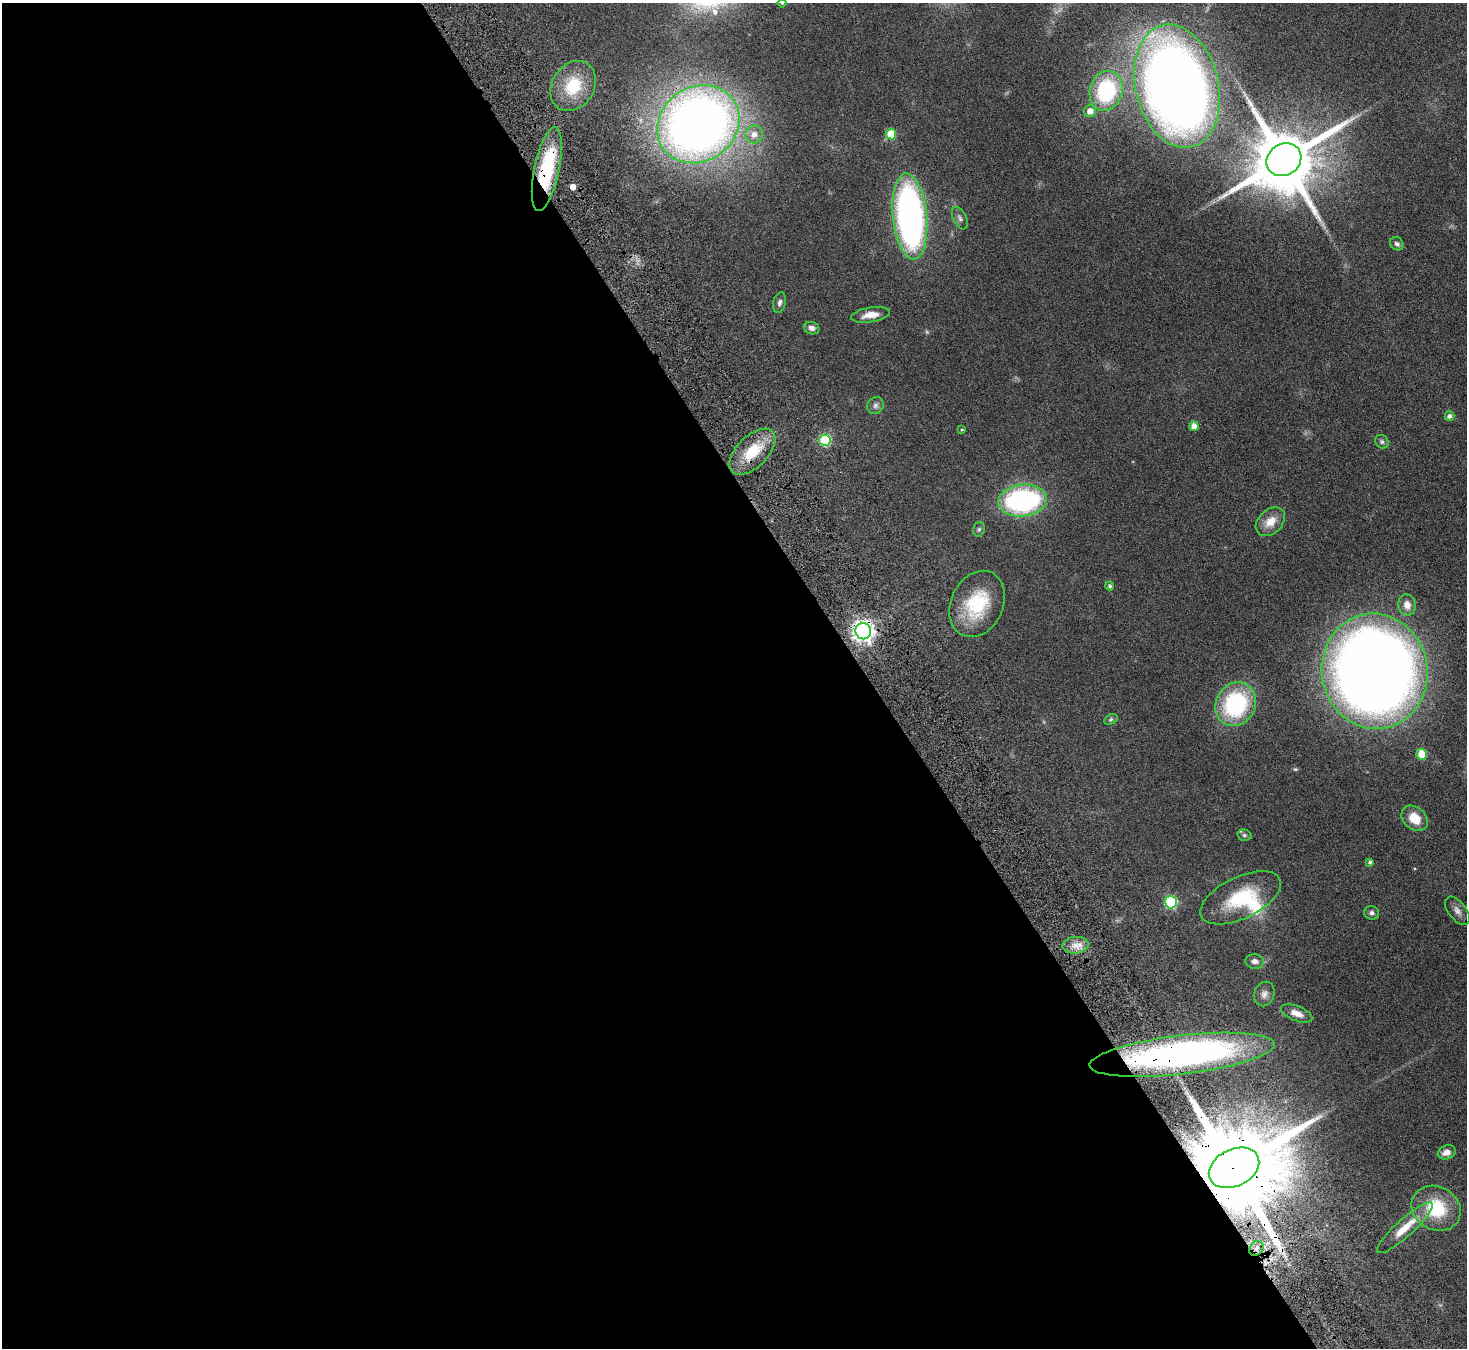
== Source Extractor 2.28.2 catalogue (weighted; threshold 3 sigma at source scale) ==
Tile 9 of 4 x 4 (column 1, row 3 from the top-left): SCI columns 53-1517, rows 1671-3016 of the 5965 x 5897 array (HDU 1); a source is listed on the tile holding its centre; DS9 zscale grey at full resolution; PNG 1469 x 1350 px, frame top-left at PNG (2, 3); each listed source drawn as its Kron ellipse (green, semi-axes under 4 px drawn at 4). Shown black and unused: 59% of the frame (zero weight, under 4 of 8 exposures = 3% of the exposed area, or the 3 px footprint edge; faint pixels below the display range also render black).
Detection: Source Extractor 2.28.2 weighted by HDU 2 'WHT'; one run over the whole footprint, this tile lists its part. Background 0.0899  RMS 0.0048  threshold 0.0198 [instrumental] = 3 sigma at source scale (4.09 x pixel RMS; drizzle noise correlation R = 1.36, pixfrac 0.8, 0.05/0.05 arcsec/px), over >= 5 px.
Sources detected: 53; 1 cosmic-ray / hot-pixel residue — neither listed nor drawn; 1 inside a brighter listed object's ellipse — not listed separately; the other 51 listed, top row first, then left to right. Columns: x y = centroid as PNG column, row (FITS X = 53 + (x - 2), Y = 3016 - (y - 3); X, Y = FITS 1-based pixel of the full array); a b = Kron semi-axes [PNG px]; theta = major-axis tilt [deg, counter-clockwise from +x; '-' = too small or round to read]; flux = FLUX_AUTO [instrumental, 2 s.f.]
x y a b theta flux
782 3 4 4 - 0.56
573 86 26 21 57 19
1177 86 63 41 -76 520
1106 91 20 16 74 42
1090 111 6 6 - 4.2
698 124 43 37 34 450
754 134 9 8 - 3.7
891 134 5 5 - 14
1284 160 18 15 32 4800
547 169 43 12 78 36
910 216 43 17 -84 170
960 218 12 6 -64 1.6
1397 244 7 6 - 1.3
780 303 11 6 77 1.4
870 315 19 7 9 5.1
812 328 8 6 -18 2.1
875 405 9 8 - 1.6
1449 416 5 4 - 1.5
1194 426 5 4 - 3.8
962 430 4 3 - 0.38
825 440 6 5 - 40
1382 442 7 6 - 1.1
752 452 28 15 45 16
1023 500 24 16 6 85
1270 522 17 12 43 6.2
979 529 7 5 74 0.86
1110 586 4 4 - 0.83
977 604 34 26 64 27
1407 605 10 8 -78 3.8
863 631 8 7 - 270
1375 671 58 53 -80 660
1236 704 22 19 59 48
1111 719 7 4 30 0.72
1422 754 5 5 - 14
1415 818 14 11 -41 8.5
1244 835 7 5 -15 0.84
1370 862 4 3 - 0.84
1241 898 44 21 25 25
1171 902 6 6 - 47
1457 911 16 9 -51 2.7
1372 913 7 7 - 1.2
1076 945 13 8 6 3.9
1255 961 9 7 -8 2.2
1264 994 12 10 70 2.6
1297 1013 16 7 -21 4.4
1182 1055 93 19 7 180
1447 1152 9 6 19 3.1
1234 1168 26 18 26 14000
1436 1208 25 21 -29 23
1405 1228 36 8 42 9.7
1256 1248 8 6 46 2.1
Overlapping masked pixels (flux is a lower limit): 5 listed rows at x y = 547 169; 863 631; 1182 1055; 1234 1168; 1256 1248
Isophote crosses this tile's border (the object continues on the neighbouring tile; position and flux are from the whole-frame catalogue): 1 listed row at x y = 782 3